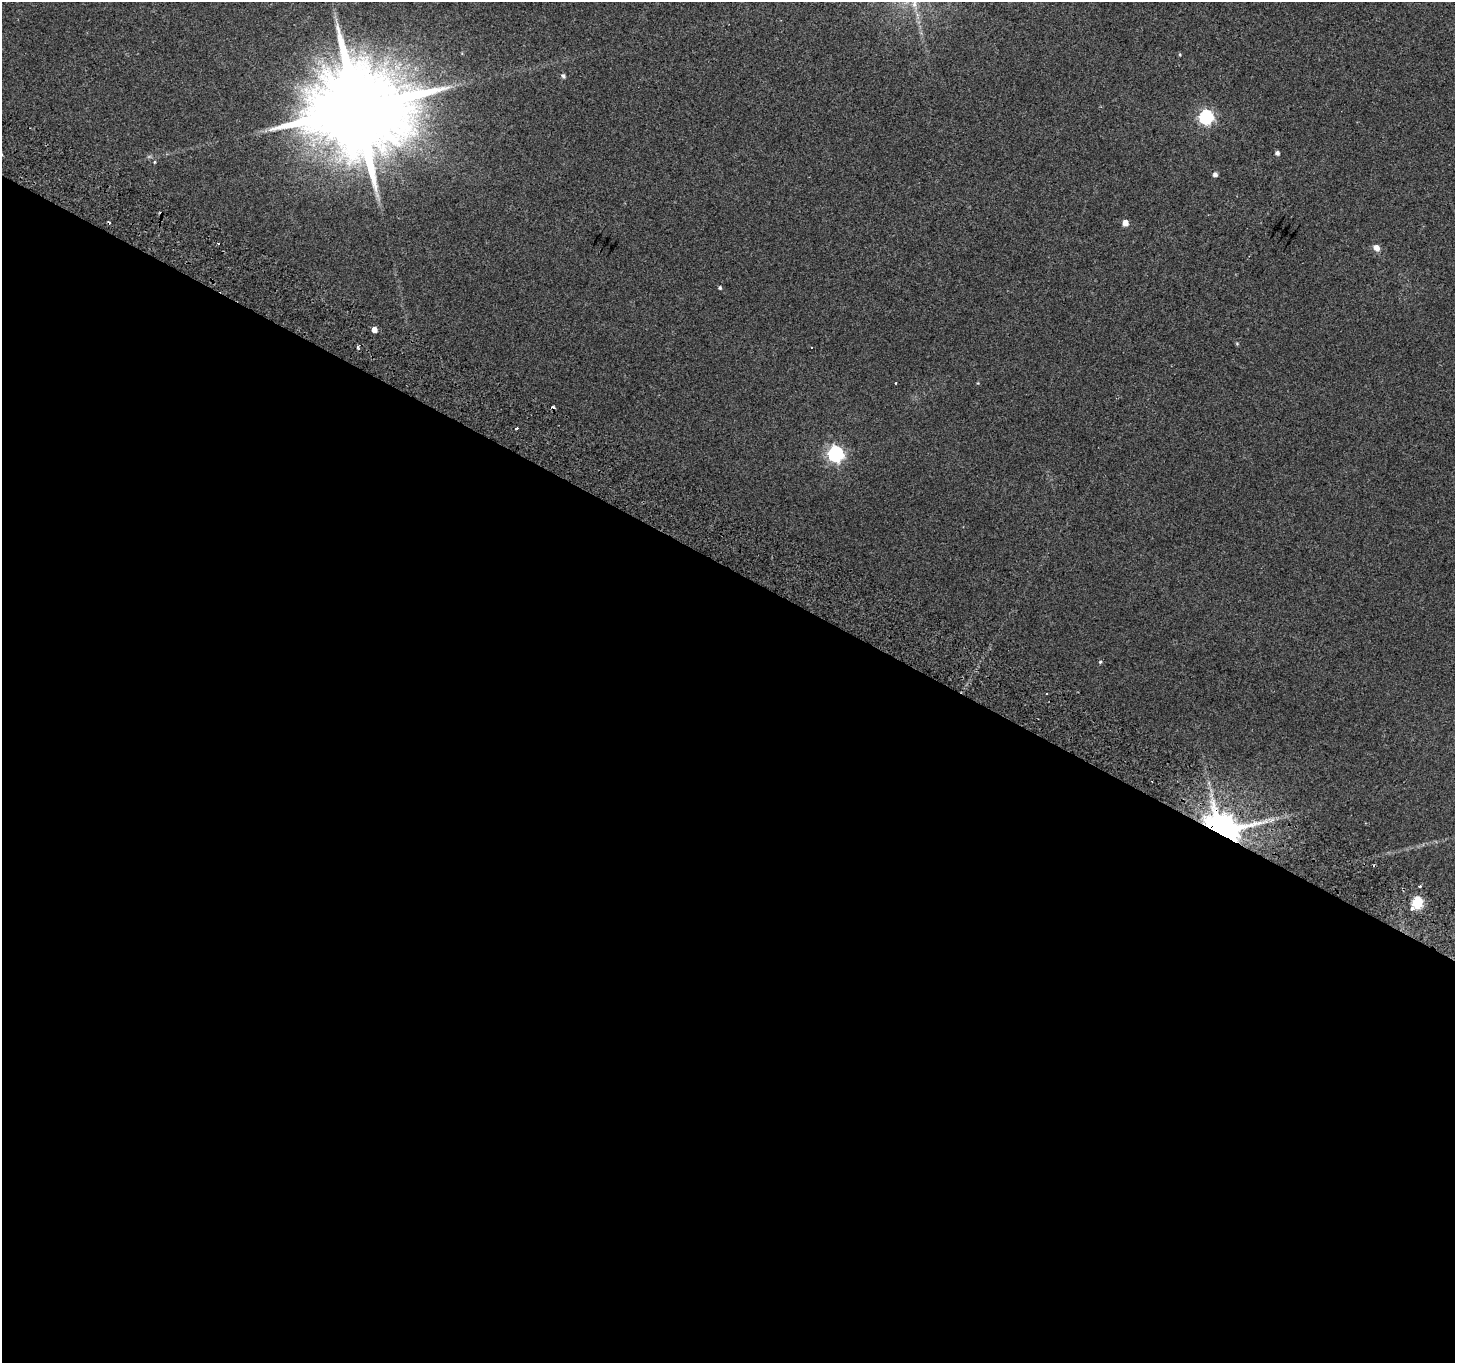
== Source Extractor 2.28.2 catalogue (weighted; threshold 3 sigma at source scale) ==
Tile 14 of 4 x 4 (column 2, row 4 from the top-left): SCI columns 1485-2937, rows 248-1608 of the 5882 x 6004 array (HDU 1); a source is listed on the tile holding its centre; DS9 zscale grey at full resolution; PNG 1457 x 1365 px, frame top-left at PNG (2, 2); no overlay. Shown black and unused: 58% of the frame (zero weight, under 2 of 3 exposures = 3% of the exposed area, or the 3 px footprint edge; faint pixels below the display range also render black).
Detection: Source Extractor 2.28.2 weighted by HDU 2 'WHT'; one run over the whole footprint, this tile lists its part. Background 0.0514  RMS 0.0053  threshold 0.0239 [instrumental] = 3 sigma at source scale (4.5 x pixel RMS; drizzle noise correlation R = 1.50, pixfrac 1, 0.0396/0.0396 arcsec/px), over >= 5 px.
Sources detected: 22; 2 cosmic-ray / hot-pixel residue — not listed; the other 20 listed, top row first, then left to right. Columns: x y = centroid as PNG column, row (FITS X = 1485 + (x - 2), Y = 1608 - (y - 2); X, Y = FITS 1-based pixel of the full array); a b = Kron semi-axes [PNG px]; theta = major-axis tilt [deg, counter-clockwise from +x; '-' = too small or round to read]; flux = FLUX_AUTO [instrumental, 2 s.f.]
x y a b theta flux
1180 54 4 3 - 0.51
563 76 5 5 - 1.5
357 109 26 22 38 12000
1206 117 6 6 - 100
1277 153 4 4 - 1.8
154 162 4 3 - 0.62
1215 174 5 4 - 1.9
1125 223 5 5 - 4.2
1376 248 8 6 -40 3.1
720 288 4 3 - 0.95
374 330 5 4 - 4.4
1237 343 5 4 - 0.52
358 346 3 3 - 2.2
895 383 2 2 - 0.49
517 428 3 3 - 2.5
835 454 7 6 - 150
1100 662 4 4 - 0.66
1221 831 10 8 -29 1800
1420 886 3 3 - 1.4
1417 903 7 5 57 45
Overlapping masked pixels (flux is a lower limit): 1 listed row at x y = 1221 831